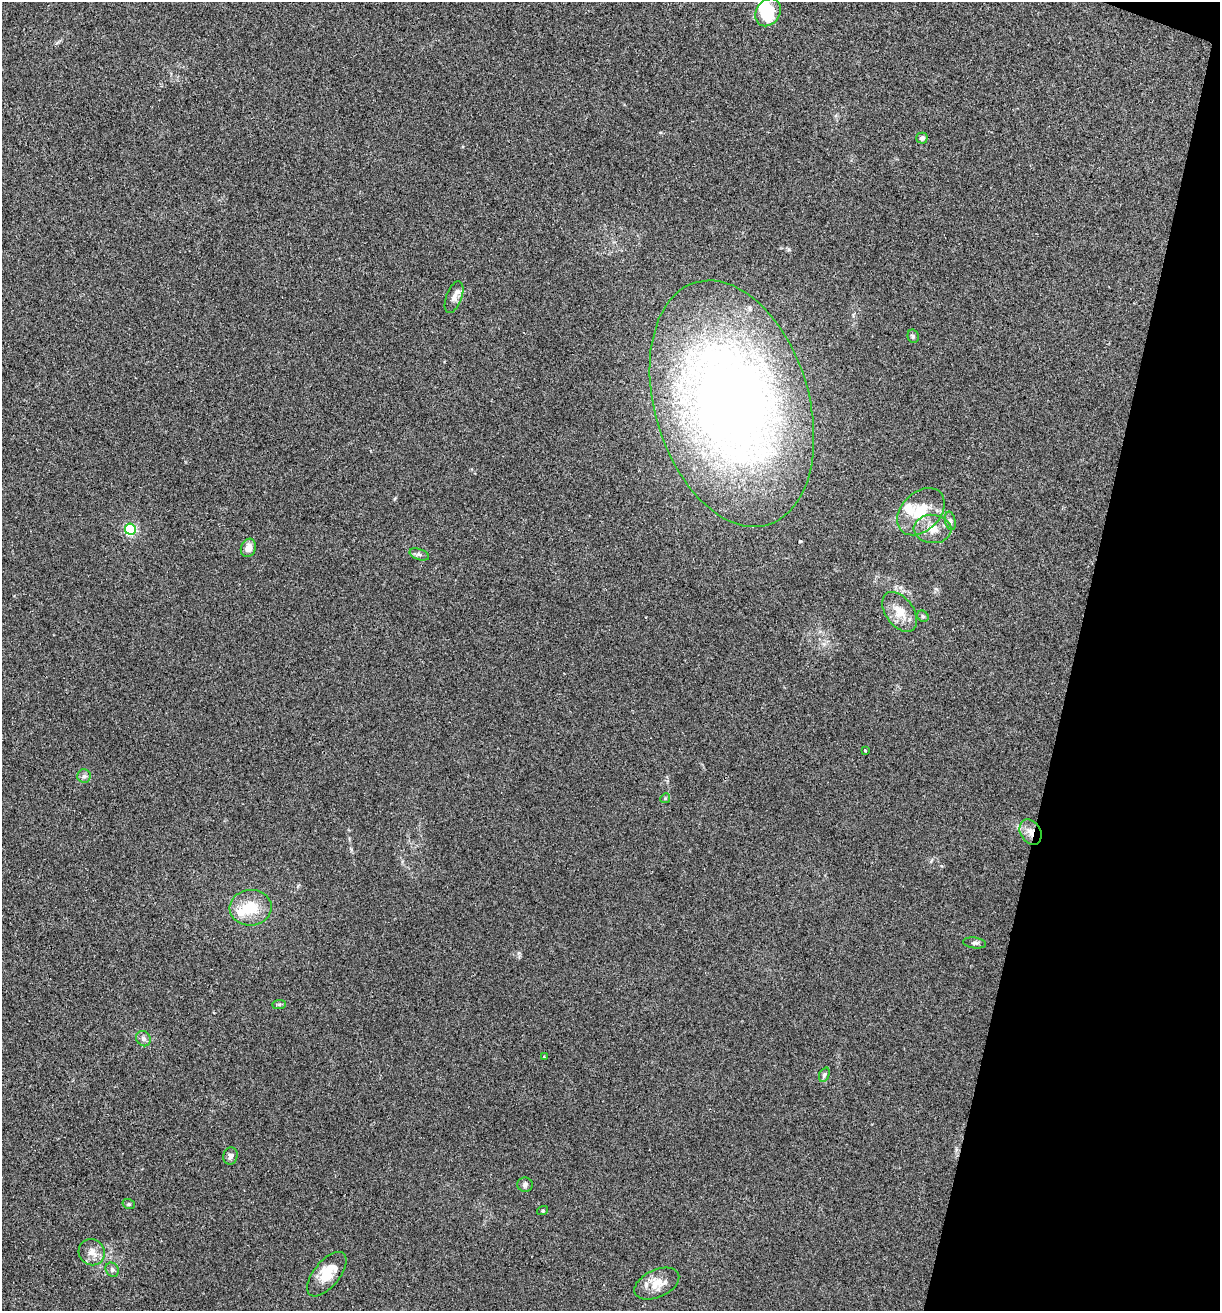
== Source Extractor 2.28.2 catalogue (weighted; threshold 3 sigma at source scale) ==
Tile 8 of 4 x 4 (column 4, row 2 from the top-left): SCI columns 3784-5001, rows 2622-3930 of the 5257 x 5239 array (HDU 1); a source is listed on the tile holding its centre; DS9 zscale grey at full resolution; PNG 1222 x 1313 px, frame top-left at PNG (2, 2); each listed source drawn as its Kron ellipse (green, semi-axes under 4 px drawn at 4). Shown black and unused: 12% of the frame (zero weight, under 2 of 3 exposures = <1% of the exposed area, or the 3 px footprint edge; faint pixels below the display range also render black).
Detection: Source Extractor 2.28.2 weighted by HDU 2 'WHT'; one run over the whole footprint, this tile lists its part. Background 0.0851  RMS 0.0082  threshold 0.0369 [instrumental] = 3 sigma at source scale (4.5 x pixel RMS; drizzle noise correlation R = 1.50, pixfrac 1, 0.05/0.05 arcsec/px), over >= 5 px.
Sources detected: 34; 2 inside a brighter object's white glare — neither listed nor drawn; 1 inside a brighter listed object's ellipse — not listed separately; the other 31 listed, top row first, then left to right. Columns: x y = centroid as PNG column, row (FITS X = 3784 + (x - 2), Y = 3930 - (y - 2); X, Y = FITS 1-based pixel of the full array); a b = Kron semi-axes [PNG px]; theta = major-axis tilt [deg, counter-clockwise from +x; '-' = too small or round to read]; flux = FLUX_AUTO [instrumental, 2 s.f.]
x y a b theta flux
768 12 15 11 55 39
922 138 5 5 - 2.4
454 297 17 8 69 4.9
913 336 7 5 -76 1.7
732 404 126 77 -73 730
921 512 27 19 45 26
950 521 9 5 -77 2
130 529 5 5 - 98
933 529 19 14 -5 12
248 548 9 7 69 6.1
419 554 10 5 -18 2.2
900 612 22 14 -54 14
923 616 6 5 - 1.4
865 750 3 3 - 1
84 776 7 6 - 2.3
665 798 5 4 - 0.94
1031 832 13 10 -59 7.2
251 908 21 18 6 22
975 943 12 5 -7 2.3
279 1004 7 4 1 1.4
143 1039 8 7 - 2.7
545 1057 3 3 - 1.8
824 1075 7 5 67 1.7
230 1156 9 7 74 2.9
525 1185 7 7 - 2.2
129 1204 6 5 - 1.2
543 1211 6 3 19 0.76
92 1252 13 12 - 7.7
112 1270 7 6 - 2.1
327 1274 27 13 51 18
657 1284 24 13 25 14
Overlapping masked pixels (flux is a lower limit): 1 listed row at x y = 1031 832